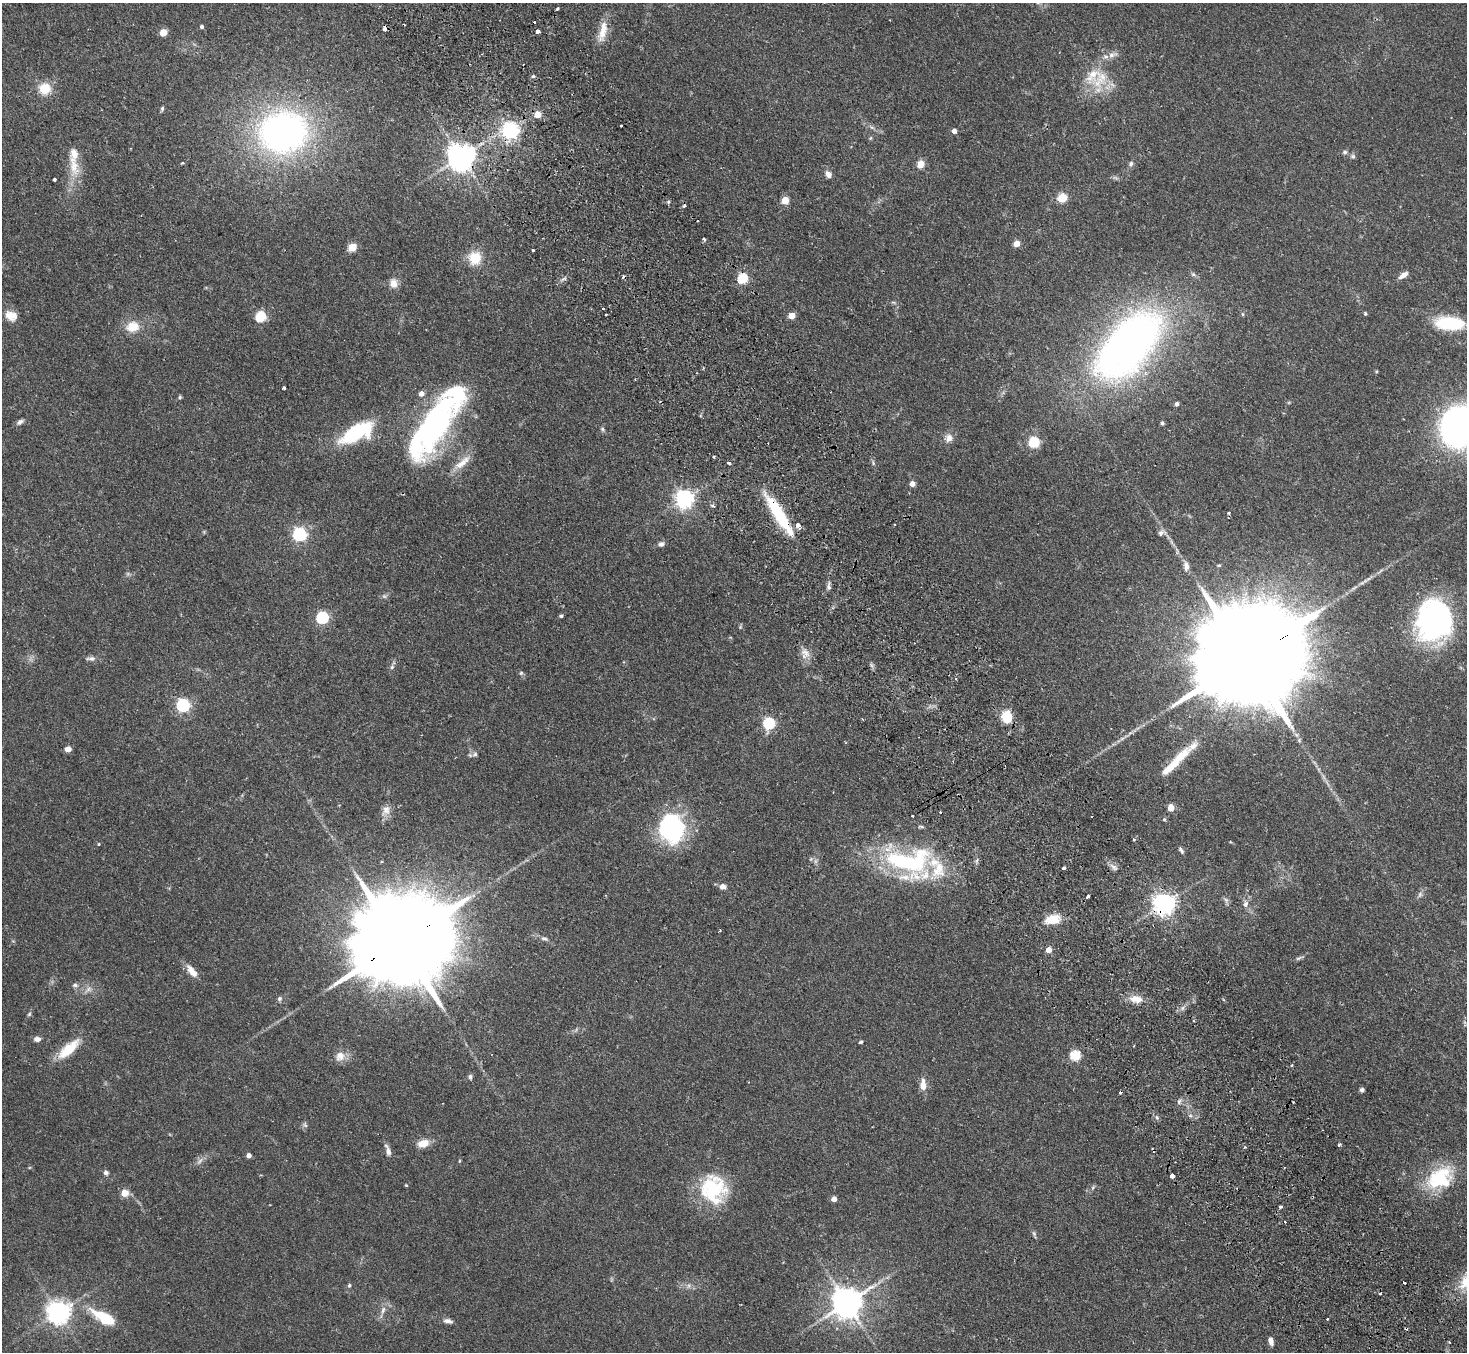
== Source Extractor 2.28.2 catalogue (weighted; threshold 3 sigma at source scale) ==
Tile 6 of 4 x 4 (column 2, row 2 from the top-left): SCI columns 1515-2979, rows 3030-4379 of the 5961 x 5922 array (HDU 1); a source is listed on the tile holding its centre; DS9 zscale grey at full resolution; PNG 1469 x 1354 px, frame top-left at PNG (2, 3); no overlay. Shown black and unused: <1% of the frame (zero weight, under 2 of 3 exposures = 3% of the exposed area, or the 3 px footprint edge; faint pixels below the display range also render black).
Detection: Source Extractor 2.28.2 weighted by HDU 2 'WHT'; one run over the whole footprint, this tile lists its part. Background 0.0752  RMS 0.0056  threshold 0.0251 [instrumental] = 3 sigma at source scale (4.5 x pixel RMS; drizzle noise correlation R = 1.50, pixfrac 1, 0.05/0.05 arcsec/px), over >= 5 px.
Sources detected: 175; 2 too faint to see at this stretch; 5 inside a brighter object's white glare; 9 cosmic-ray / hot-pixel residue — not listed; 9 inside a brighter listed object's ellipse — not listed separately; the other 150 listed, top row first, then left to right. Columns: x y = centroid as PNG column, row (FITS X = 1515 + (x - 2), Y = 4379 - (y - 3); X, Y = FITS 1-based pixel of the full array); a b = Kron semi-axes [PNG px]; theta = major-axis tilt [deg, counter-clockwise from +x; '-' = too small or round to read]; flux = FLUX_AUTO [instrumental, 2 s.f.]
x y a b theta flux
557 8 3 2 - 0.97
202 26 4 4 - 1.2
384 28 5 3 - 3.1
538 31 3 3 - 11
163 32 5 4 - 12
602 32 32 10 77 8.7
533 76 5 4 - 0.88
1100 80 31 17 51 19
45 89 10 10 - 13
162 108 7 4 65 0.9
538 114 5 5 - 9.1
621 125 3 3 - 1.1
510 131 6 6 - 200
954 131 4 4 - 3.4
283 132 43 37 9 210
870 138 6 4 70 0.66
1345 152 6 5 - 1.1
1353 156 7 6 - 1.3
461 157 8 8 - 710
182 163 4 3 - 0.69
921 164 7 6 - 6
1131 164 7 6 - 1.4
74 166 27 13 -78 11
828 174 9 7 -59 2.8
55 179 3 3 - 1.4
1062 198 5 5 - 27
785 200 5 5 - 13
668 202 6 3 71 0.7
704 239 4 3 - 1.1
1017 243 5 4 - 8.6
352 247 5 5 - 20
533 250 4 3 - 1.9
475 258 14 13 - 13
1193 274 7 5 -42 1.2
1403 275 11 6 34 3.3
743 278 5 5 - 41
393 283 12 9 -86 4.3
1365 313 5 4 - 0.66
1242 314 5 4 - 0.66
11 316 16 12 -23 6
792 316 5 4 - 8.2
261 317 5 5 - 41
1450 323 29 13 -3 33
132 327 16 13 12 9.4
1125 343 90 43 48 280
283 388 3 3 - 1.5
421 394 5 5 - 3.2
180 397 5 5 - 0.75
1177 404 5 4 - 1.2
20 422 10 6 33 1.7
1162 423 5 4 - 0.87
434 426 67 27 59 130
1460 426 35 30 58 210
602 429 6 5 - 0.93
356 433 38 16 27 42
949 438 11 9 56 3.7
1034 442 5 5 - 48
713 457 3 3 - 1.3
463 462 27 9 41 7.2
729 463 4 3 - 0.91
912 484 4 4 - 4.5
684 499 6 6 - 260
1228 513 4 4 - 0.54
779 515 54 11 -58 32
895 524 2 2 - 0.55
1161 533 10 7 17 2.1
299 534 6 6 - 100
661 544 8 7 - 1.7
1219 565 4 4 - 0.65
1186 566 12 6 -86 2.6
828 587 11 6 -89 1.6
561 616 4 4 - 0.87
322 618 6 5 - 70
1433 620 44 31 69 110
805 653 15 11 81 4.9
91 658 14 6 1 2
1246 658 57 21 30 26000
392 667 6 5 - 1.1
521 673 6 5 - 0.92
183 705 6 6 - 95
1007 717 12 9 89 13
769 723 6 5 - 66
1299 740 6 5 - 0.91
68 749 6 5 - 3.2
475 754 7 6 - 1.5
1181 756 29 13 46 11
1171 808 5 4 - 9.1
386 810 15 10 66 4.2
940 812 3 3 - 1.5
1164 819 5 4 - 0.65
921 827 9 4 -5 0.86
672 828 30 25 -75 69
1134 839 3 3 - 0.92
99 844 4 4 - 0.47
1181 850 9 4 -57 1.2
908 862 60 34 -9 83
1113 866 7 4 -20 1.6
1063 868 3 3 - 1.9
723 887 10 8 1 2.4
1088 897 4 3 - 2.7
1226 900 7 5 -44 1.3
1164 904 7 7 - 420
1245 904 5 4 - 3
1053 919 19 11 10 11
544 939 10 5 -16 1.7
401 941 41 21 29 17000
1048 950 4 4 - 7.9
192 971 18 7 -52 5.8
75 985 8 5 -1 1.4
88 989 12 6 34 2.5
279 998 6 6 - 1.2
1136 999 18 10 -9 6.1
29 1014 6 4 47 0.78
37 1039 8 6 0 2.2
861 1042 4 3 - 0.85
68 1049 32 12 42 14
340 1056 14 13 - 5.1
1075 1056 5 5 - 39
1292 1065 3 2 - 1.1
470 1077 8 5 -83 1.2
923 1084 16 7 -89 5.1
1362 1090 5 4 - 1.5
1179 1101 9 5 59 1.5
305 1125 8 5 -64 1.1
423 1143 14 9 20 6.1
1339 1144 4 3 - 1.7
1245 1147 4 4 - 0.69
388 1151 13 6 -77 2.6
249 1156 4 4 - 3.1
459 1161 5 3 - 0.51
106 1173 6 6 - 1.6
1172 1176 3 3 - 37
1440 1178 35 24 32 30
406 1185 4 3 - 0.52
713 1189 33 29 -78 39
125 1193 5 5 - 13
834 1199 4 4 - 4.7
1280 1207 5 3 - 0.78
1285 1222 3 2 - 0.82
1034 1233 7 5 -69 1.1
1465 1282 25 16 58 13
349 1285 6 5 - 1
1379 1294 4 3 - 0.76
847 1303 9 8 - 980
383 1310 12 6 73 2.8
58 1312 7 7 - 470
104 1318 32 12 -29 20
1327 1319 4 2 - 0.51
448 1321 11 5 -14 2.4
1271 1341 9 5 -75 2.5
Overlapping masked pixels (flux is a lower limit): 7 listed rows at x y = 384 28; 510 131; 461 157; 779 515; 1246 658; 1164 904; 401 941
Isophote crosses this tile's border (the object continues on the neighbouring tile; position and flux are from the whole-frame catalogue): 2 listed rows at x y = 1460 426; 1465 1282